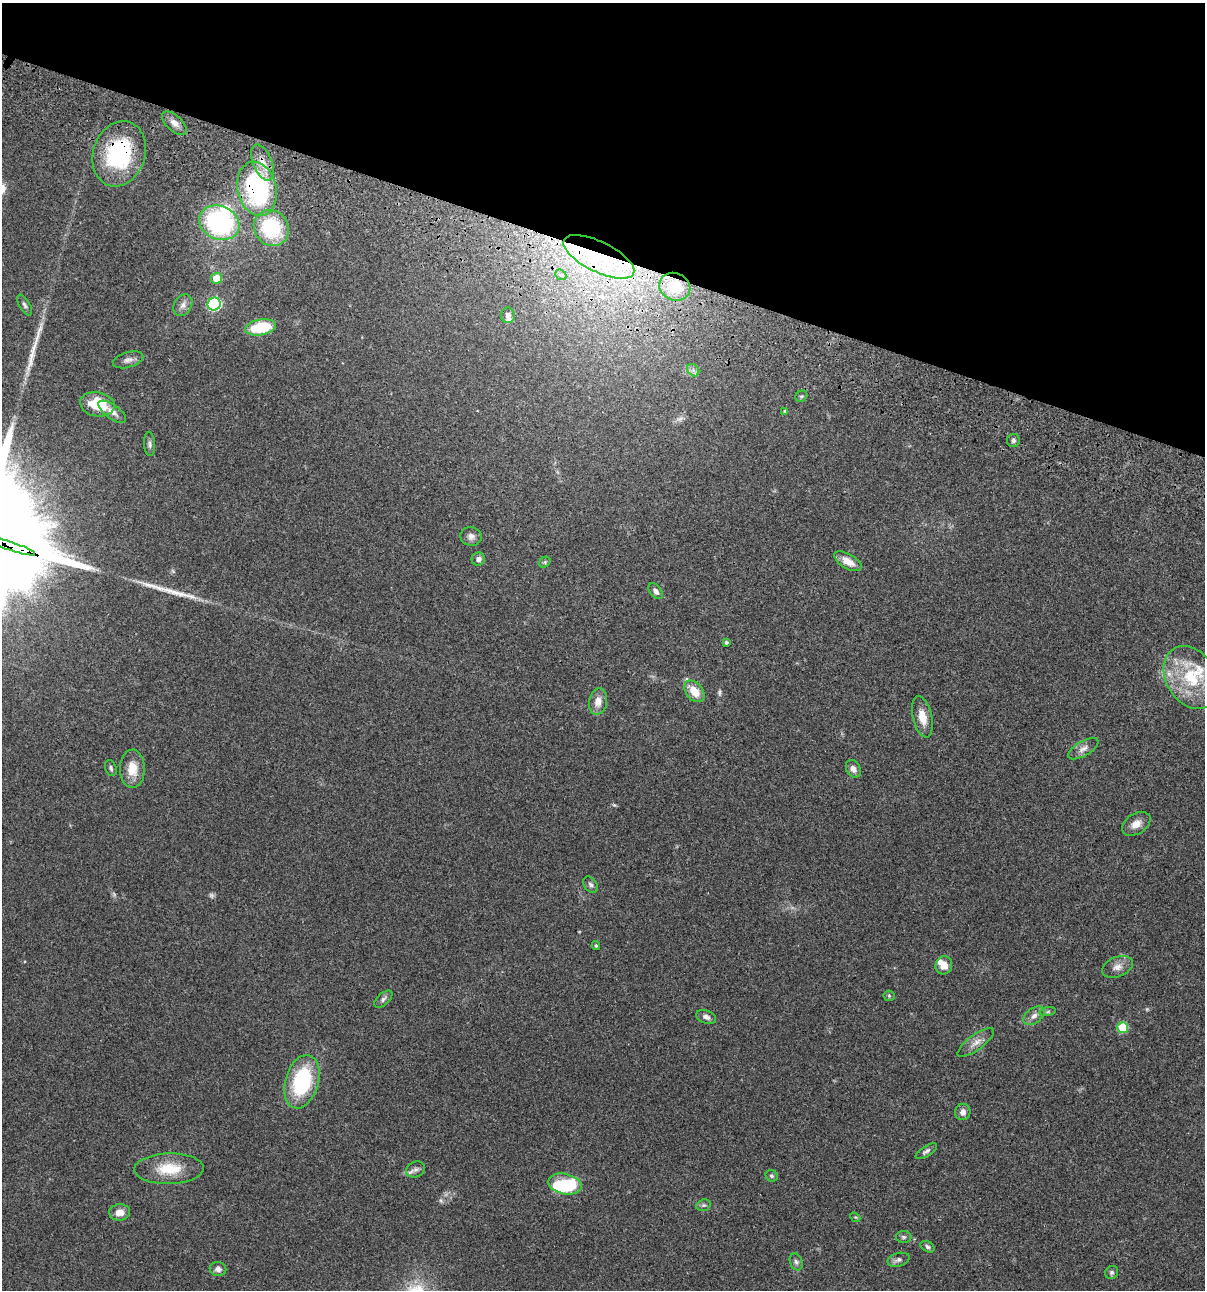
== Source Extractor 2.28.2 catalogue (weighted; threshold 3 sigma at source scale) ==
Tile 2 of 4 x 4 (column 2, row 1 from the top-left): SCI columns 1438-2640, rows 3985-5272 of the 5405 x 5389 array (HDU 1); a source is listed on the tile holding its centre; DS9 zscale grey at full resolution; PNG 1207 x 1292 px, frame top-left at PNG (2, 3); each listed source drawn as its Kron ellipse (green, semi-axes under 4 px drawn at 4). Shown black and unused: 20% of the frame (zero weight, under 3 of 4 exposures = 9% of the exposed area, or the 3 px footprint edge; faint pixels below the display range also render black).
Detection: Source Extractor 2.28.2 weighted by HDU 2 'WHT'; one run over the whole footprint, this tile lists its part. Background 0.0456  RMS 0.0054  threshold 0.0245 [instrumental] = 3 sigma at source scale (4.5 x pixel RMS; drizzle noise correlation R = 1.50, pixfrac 1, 0.05/0.05 arcsec/px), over >= 5 px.
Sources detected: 83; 7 too faint to see at this stretch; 1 inside a brighter object's white glare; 2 long thin detections or spike segments (spike, bleed or trail) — neither listed nor drawn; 7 inside a brighter listed object's ellipse — not listed separately; the other 66 listed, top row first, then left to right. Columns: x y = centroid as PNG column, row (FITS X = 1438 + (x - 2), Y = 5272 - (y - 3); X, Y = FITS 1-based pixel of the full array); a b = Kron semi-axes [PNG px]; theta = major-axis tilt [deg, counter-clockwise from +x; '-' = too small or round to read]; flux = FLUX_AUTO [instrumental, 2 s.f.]
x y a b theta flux
174 123 15 8 -43 3.6
119 154 33 26 71 45
262 162 19 9 -67 6.5
257 189 27 19 -77 70
219 223 21 16 -24 83
271 228 19 17 -53 39
599 257 39 15 -26 39
561 275 6 4 -42 0.98
217 278 5 5 - 9.5
675 287 16 13 -23 21
214 304 6 6 - 74
25 305 11 5 -59 1.5
183 305 11 8 59 2.9
508 315 8 7 - 1.8
261 327 15 8 10 24
128 360 16 7 16 2.6
693 370 7 5 -46 1.5
801 396 6 5 - 0.82
97 404 17 12 -10 19
785 411 4 3 - 0.69
112 412 16 7 -35 3.7
1013 441 6 6 - 1.4
150 444 12 5 -86 1.6
471 536 11 9 -9 2.5
11 546 25 3 -19 1800
478 559 6 6 - 1.9
848 561 15 7 -30 5.6
545 562 6 5 - 0.85
656 591 9 5 -52 2.1
726 642 3 3 - 0.98
1191 677 33 25 -58 31
694 691 12 8 -50 8.6
598 702 13 9 80 5.1
922 717 21 9 -77 7.7
1083 749 17 7 30 3.1
111 768 8 5 -72 1.2
132 769 19 12 -90 9.3
853 769 9 7 -63 2.6
1136 824 16 10 33 4.7
591 885 9 6 -56 1.5
596 946 4 3 - 0.76
944 965 9 8 - 4.9
1117 967 16 10 22 4.1
889 996 5 5 - 0.7
383 999 11 6 42 1.6
1048 1012 8 4 9 0.85
1034 1016 12 7 36 2.9
706 1017 10 6 -20 2.2
1123 1028 5 5 - 22
976 1042 22 7 36 4.3
302 1082 27 16 74 46
963 1112 8 7 - 2.7
926 1151 12 5 31 1.6
169 1169 35 15 2 16
415 1169 10 7 23 2.1
772 1176 6 5 - 1
565 1184 17 10 -13 32
703 1205 7 5 18 1.1
120 1212 10 8 7 4.6
855 1217 5 4 - 0.57
904 1237 8 6 -1 1.2
928 1247 7 5 -30 1.1
898 1260 11 6 16 1.9
796 1262 9 6 -70 1.5
218 1269 8 7 - 2.2
1112 1272 7 6 - 1.1
Overlapping masked pixels (flux is a lower limit): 6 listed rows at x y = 119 154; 262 162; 257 189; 599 257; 675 287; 11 546